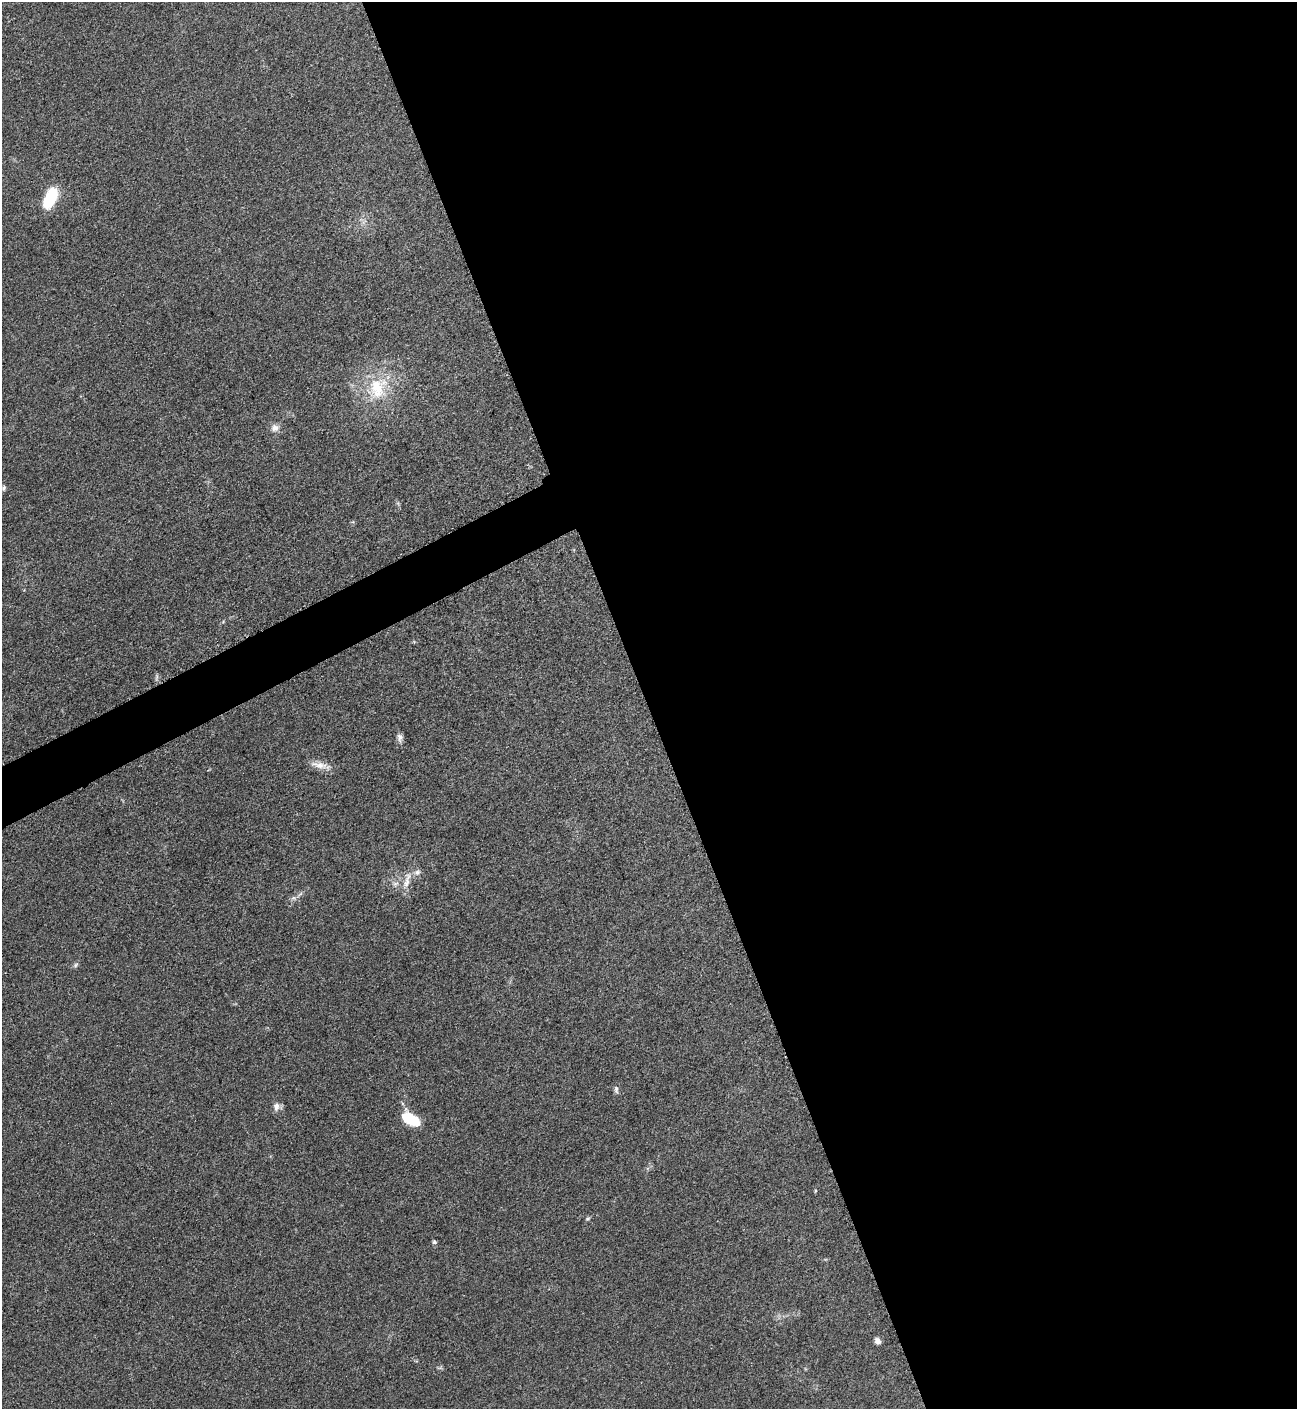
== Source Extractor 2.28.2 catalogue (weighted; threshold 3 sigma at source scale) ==
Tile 8 of 4 x 4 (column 4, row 2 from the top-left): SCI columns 4048-5342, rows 2823-4229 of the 5639 x 5648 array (HDU 1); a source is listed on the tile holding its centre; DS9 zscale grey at full resolution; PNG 1299 x 1411 px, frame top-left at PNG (2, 2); no overlay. Shown black and unused: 52% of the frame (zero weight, under 3 of 5 exposures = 1% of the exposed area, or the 3 px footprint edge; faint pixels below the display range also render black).
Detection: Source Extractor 2.28.2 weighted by HDU 2 'WHT'; one run over the whole footprint, this tile lists its part. Background 0.0918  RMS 0.0067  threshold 0.0301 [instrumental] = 3 sigma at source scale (4.5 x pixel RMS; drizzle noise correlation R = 1.50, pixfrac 1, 0.05/0.05 arcsec/px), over >= 5 px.
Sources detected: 16; all 16 listed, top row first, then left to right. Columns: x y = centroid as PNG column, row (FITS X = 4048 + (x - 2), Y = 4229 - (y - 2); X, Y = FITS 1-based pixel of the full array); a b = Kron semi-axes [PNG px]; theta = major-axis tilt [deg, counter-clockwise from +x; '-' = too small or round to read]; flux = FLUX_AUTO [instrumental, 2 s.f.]
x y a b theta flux
50 198 21 10 64 31
377 388 35 26 76 36
275 428 10 10 - 4
4 488 8 4 77 1.2
400 737 11 7 -84 2.7
319 765 26 8 -13 6.6
417 872 9 6 19 2.5
407 881 26 8 75 7.1
395 884 9 6 17 2.2
76 965 7 5 39 1.4
616 1089 11 5 -82 1.8
276 1106 11 7 86 3.6
411 1119 16 9 -32 29
587 1218 7 3 19 0.9
434 1242 5 4 - 1.6
877 1341 8 6 -54 2.7